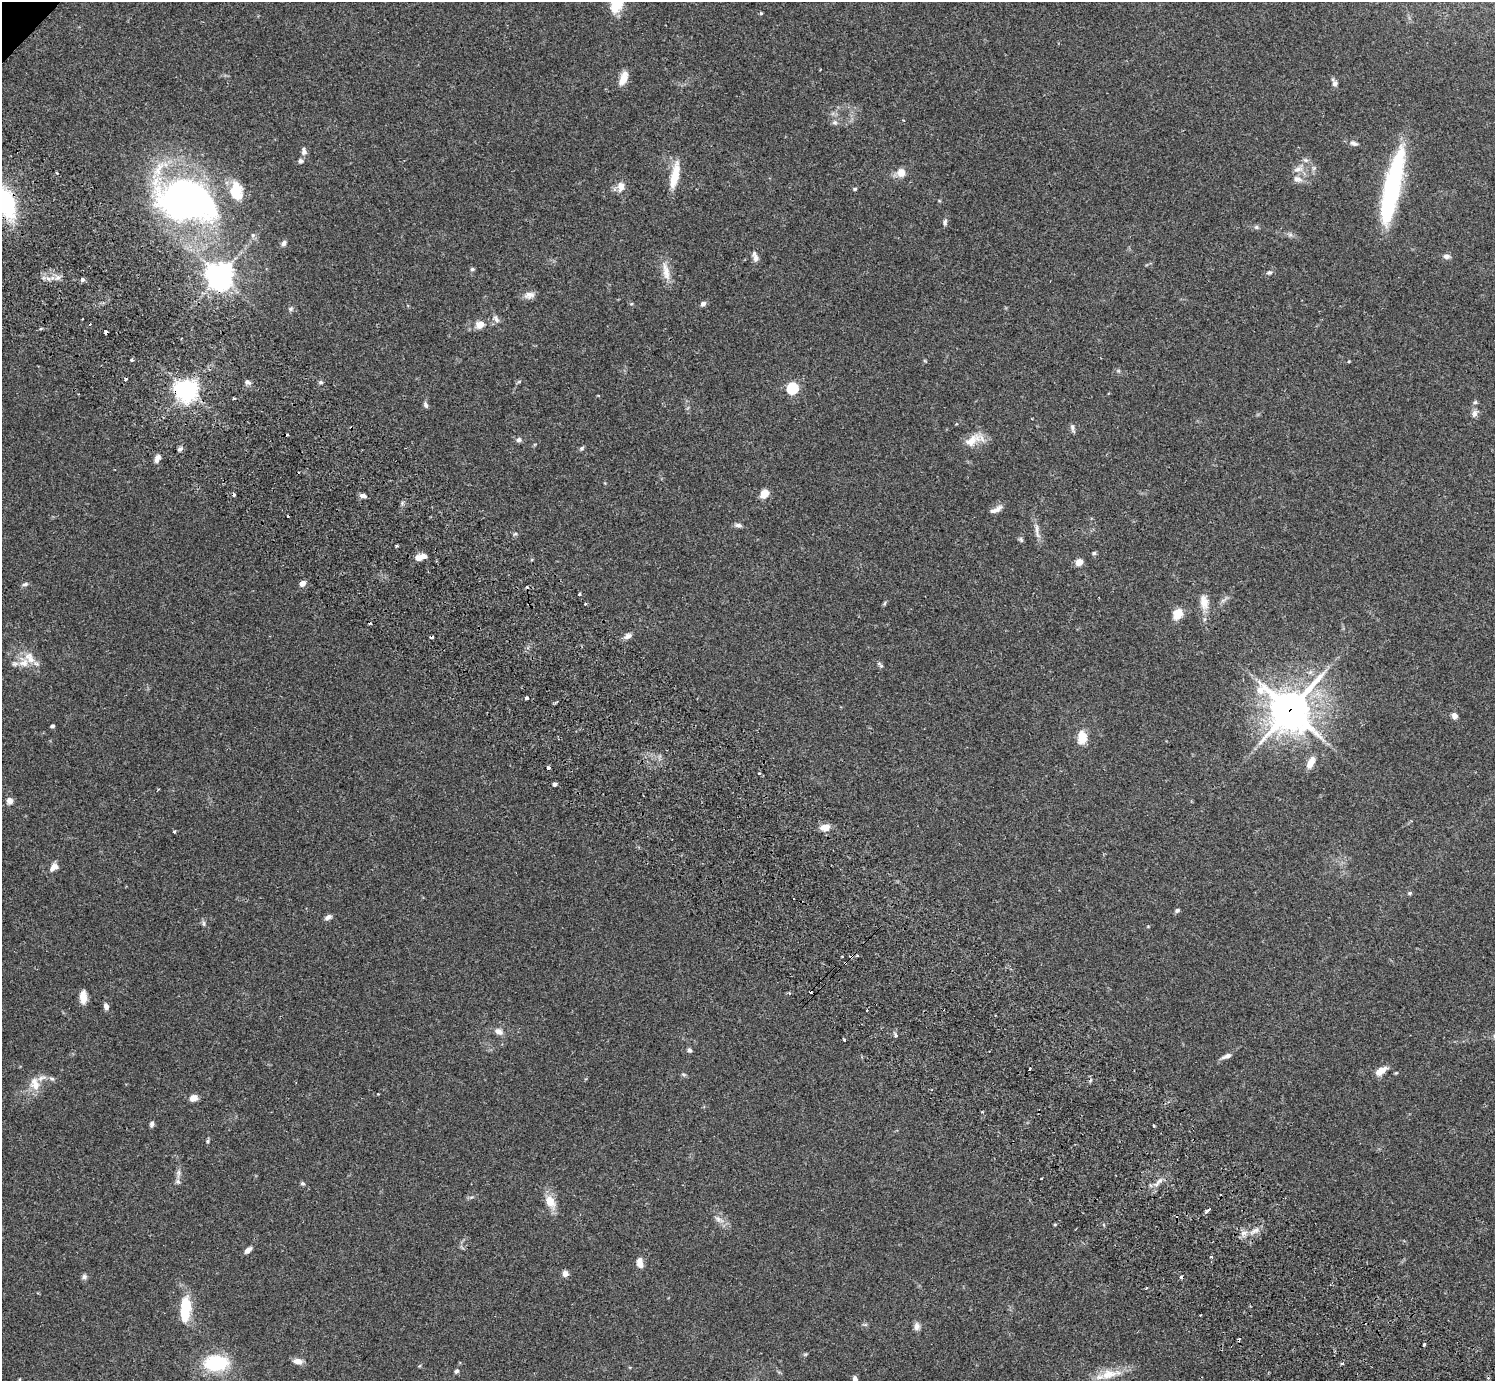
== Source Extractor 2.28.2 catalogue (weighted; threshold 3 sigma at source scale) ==
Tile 6 of 4 x 4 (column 2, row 2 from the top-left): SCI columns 1539-3031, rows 3106-4484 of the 6059 x 6069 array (HDU 1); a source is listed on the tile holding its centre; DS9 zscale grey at full resolution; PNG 1497 x 1383 px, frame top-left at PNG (2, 2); no overlay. Shown black and unused: <1% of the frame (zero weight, under 2 of 3 exposures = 3% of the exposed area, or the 3 px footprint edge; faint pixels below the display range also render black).
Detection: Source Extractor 2.28.2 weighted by HDU 2 'WHT'; one run over the whole footprint, this tile lists its part. Background 0.109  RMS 0.0064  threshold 0.0288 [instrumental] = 3 sigma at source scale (4.5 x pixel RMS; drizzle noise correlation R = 1.50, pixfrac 1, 0.05/0.05 arcsec/px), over >= 5 px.
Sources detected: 148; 1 inside a brighter object's white glare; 11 cosmic-ray / hot-pixel residue — not listed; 4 inside a brighter listed object's ellipse — not listed separately; the other 132 listed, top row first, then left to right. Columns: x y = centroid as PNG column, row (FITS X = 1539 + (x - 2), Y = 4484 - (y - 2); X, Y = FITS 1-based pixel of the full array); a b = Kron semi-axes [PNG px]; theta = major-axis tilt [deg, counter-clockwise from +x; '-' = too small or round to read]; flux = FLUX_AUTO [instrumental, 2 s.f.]
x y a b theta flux
616 4 23 15 68 17
761 13 4 4 - 0.77
623 78 17 8 68 6.9
1334 83 11 6 -66 2.2
835 122 8 6 0 1.6
1353 143 11 6 -23 2.3
304 151 9 6 -84 2.5
300 161 6 6 - 1.5
1298 169 12 6 17 3.1
901 173 10 9 - 6.1
675 175 31 9 78 14
1298 179 14 8 -14 4
621 187 14 9 86 4.6
1392 187 76 17 78 82
855 189 5 4 - 0.97
187 200 55 36 -11 300
7 203 30 15 -74 51
945 222 9 5 82 1.5
1256 227 6 6 - 1.2
253 235 6 5 - 1.3
284 243 8 5 63 1.8
1446 256 8 6 -2 2.5
755 257 14 6 -72 3.1
472 269 6 5 - 0.94
666 271 29 9 -79 7.7
1269 272 6 6 - 1.3
220 276 8 8 - 700
48 278 7 4 -20 1.9
82 279 5 5 - 1.6
529 295 15 8 9 3.8
631 304 6 4 -4 0.85
703 304 6 5 - 2.4
290 309 7 5 2 1.3
496 319 13 5 -62 2.3
480 324 8 7 - 6.5
106 332 4 3 - 2.6
132 360 3 3 - 1.4
247 382 7 6 - 1.8
321 382 5 5 - 1.1
792 388 6 5 - 61
186 390 8 7 - 420
234 398 2 2 - 0.75
1475 402 5 5 - 0.99
426 405 9 5 -68 1.6
1475 413 10 7 85 2.6
1072 428 11 5 -74 1.7
519 440 6 6 - 1.7
972 440 24 11 36 9.6
581 448 7 5 41 1.1
180 449 6 5 - 1.6
157 458 9 5 66 3.5
764 494 8 7 - 8.4
363 496 9 5 -19 2.1
996 509 18 6 26 3.6
738 525 10 6 -6 1.9
1037 531 25 5 -81 4
515 534 6 4 18 0.79
1021 540 8 5 -64 1.2
397 546 5 2 - 0.8
1094 553 5 4 - 1.2
420 557 14 6 19 5
1079 562 5 4 - 14
302 583 5 4 - 5.4
25 584 8 5 15 1.4
579 594 3 3 - 1.2
1204 602 22 11 -79 7.3
885 603 6 4 70 0.87
585 604 3 3 - 0.71
1178 614 14 10 61 8.1
628 636 10 6 29 2.8
30 658 19 11 -56 8.1
880 665 12 4 -46 1.3
526 698 4 3 - 1.5
1290 710 16 15 - 1300
1454 716 7 6 - 2.8
52 726 4 3 - 1.5
1082 737 18 12 85 8.3
1311 763 13 7 66 6.3
548 768 3 3 - 2.6
759 773 4 3 - 1.1
555 784 4 3 - 2
9 800 7 6 - 3.6
826 827 8 6 14 8.3
174 831 3 3 - 1.1
54 867 12 7 41 4
1410 893 5 4 - 0.95
793 899 3 3 - 2.3
1177 910 6 5 - 1.3
328 917 9 5 25 2.2
204 923 8 4 -82 1.2
851 957 4 3 - 3.3
83 997 15 7 89 5.7
106 1006 8 6 -72 2.3
867 1010 3 2 - 0.83
499 1031 10 7 -25 3.5
896 1035 5 4 - 1.5
844 1039 4 3 - 0.88
689 1050 6 5 - 1.4
1227 1056 12 5 22 3.1
1030 1069 4 3 - 5
1381 1071 13 7 31 6.4
1396 1073 5 3 - 0.61
683 1074 6 4 -19 0.89
35 1084 19 12 -71 8.3
193 1098 9 7 22 4.4
152 1124 7 5 68 1.6
1154 1126 4 2 - 0.57
207 1141 6 4 89 0.89
178 1173 13 5 84 2.8
1158 1182 16 4 51 3.2
302 1183 6 5 - 0.99
550 1202 18 12 -61 8.2
1208 1210 6 3 42 6.2
718 1219 8 6 -46 2.1
1055 1225 4 3 - 0.73
1254 1231 20 5 30 3.9
248 1250 10 5 43 2.8
1211 1257 3 3 - 1.4
640 1263 12 7 -81 4.6
565 1273 7 7 - 2.7
84 1277 7 7 - 1.7
1146 1288 3 2 - 0.71
185 1309 30 12 86 20
865 1324 7 4 -19 0.89
917 1326 11 7 90 2.7
1424 1345 3 3 - 2
298 1361 10 6 -9 4.4
216 1363 22 14 2 39
1342 1363 4 3 - 1.2
456 1371 6 5 - 1.5
1109 1374 25 13 10 12
855 1379 6 5 - 2.3
Overlapping masked pixels (flux is a lower limit): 5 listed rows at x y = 7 203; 106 332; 186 390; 1290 710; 851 957
Isophote crosses this tile's border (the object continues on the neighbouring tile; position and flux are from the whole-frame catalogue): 3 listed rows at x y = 616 4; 7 203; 855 1379